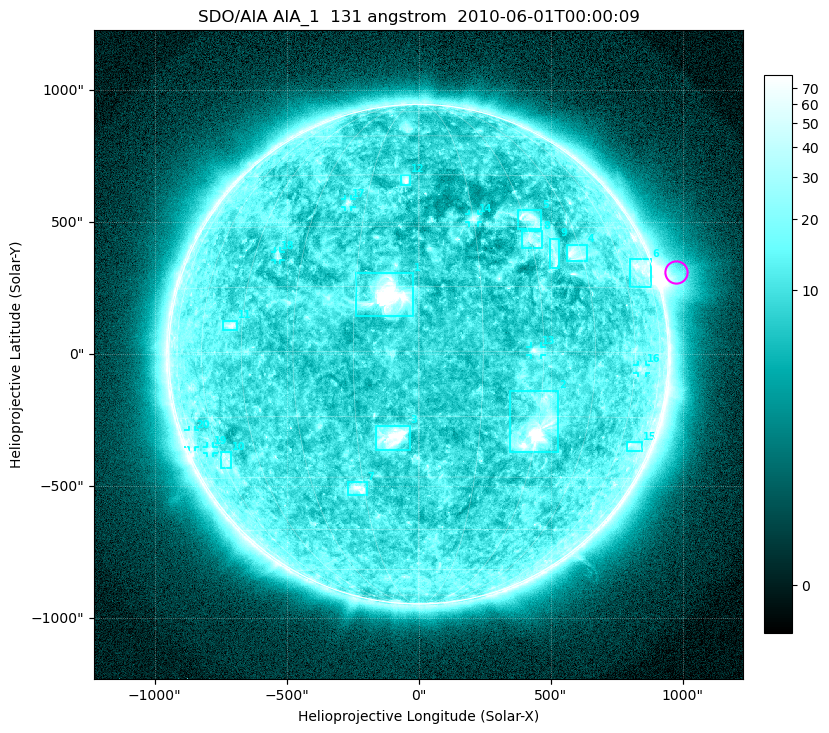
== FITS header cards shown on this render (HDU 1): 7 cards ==
TELESCOP= 'SDO/AIA'
INSTRUME= 'AIA_1'
WAVELNTH=                  131
WAVEUNIT= 'angstrom'
DATE-OBS= '2010-06-01T00:00:09.62'
CTYPE1  = 'HPLN-TAN'
CTYPE2  = 'HPLT-TAN'

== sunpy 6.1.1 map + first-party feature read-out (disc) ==
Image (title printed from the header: SDO/AIA AIA_1  131 angstrom  2010-06-01T00:00:09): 1024 x 1024 px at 2.4 arcsec/px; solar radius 946 arcsec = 394 px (full disc in frame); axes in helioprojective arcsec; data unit not stated in the header (colour bar unlabelled)
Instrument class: DISC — disc imager (sunpy class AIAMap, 131 A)
Bright regions (active regions / flare kernels): reference = the median radial profile (limb darkening/brightening removed); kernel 9 px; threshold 5 sigma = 14.9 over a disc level ~10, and >= 1.15x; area >= 12 px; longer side >= 9 px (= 22 arcsec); searched inside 0.97 R_sun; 20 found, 20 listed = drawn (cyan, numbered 1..; 7 of them under ~33 arcsec drawn as corner ticks so the feature stays visible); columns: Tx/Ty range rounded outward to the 5 arcsec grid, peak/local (2 s.f.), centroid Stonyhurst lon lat
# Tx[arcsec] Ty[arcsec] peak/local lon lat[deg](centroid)
1 -240..-20 145..310 21 -7 +13
2 345..530 -370..-140 18 +30 -18
3 -160..-30 -365..-270 15 -6 -20
4 560..640 350..415 6.1 +43 +23
5 375..465 475..545 5.6 +32 +32
6 800..880 255..360 3.7 +70 +20
7 -270..-195 -535..-485 8.6 -17 -33
8 390..470 400..465 4.2 +30 +26
9 495..535 325..440 3.7 +36 +23
10 -750..-710 -430..-370 3.2 -58 -25
11 -745..-685 90..130 5.5 -49 +6
12 -65..-30 640..680 6.3 -4 +43
13 425..465 -5..30 4.9 +28 +0
14 190..225 500..530 4.3 +15 +32
15 790..850 -370..-330 2.7 +68 -22
16 830..865 -75..-40 2.8 +63 -4
17 -280..-255 560..590 4 -20 +37
18 -545..-520 355..390 3.5 -37 +23
19 -805..-775 -375..-350 2.6 -64 -23
20 -870..-845 -350..-285 2.1 -74 -20
Off-limb structures (1.02-1.3 R_sun): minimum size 162 px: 8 found; the strongest spans PA ~280..300 deg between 1.02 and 1.3 R_sun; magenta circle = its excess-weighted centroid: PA ~290 deg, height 1.08 R_sun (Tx ~975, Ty ~310 arcsec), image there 3.8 x the reference